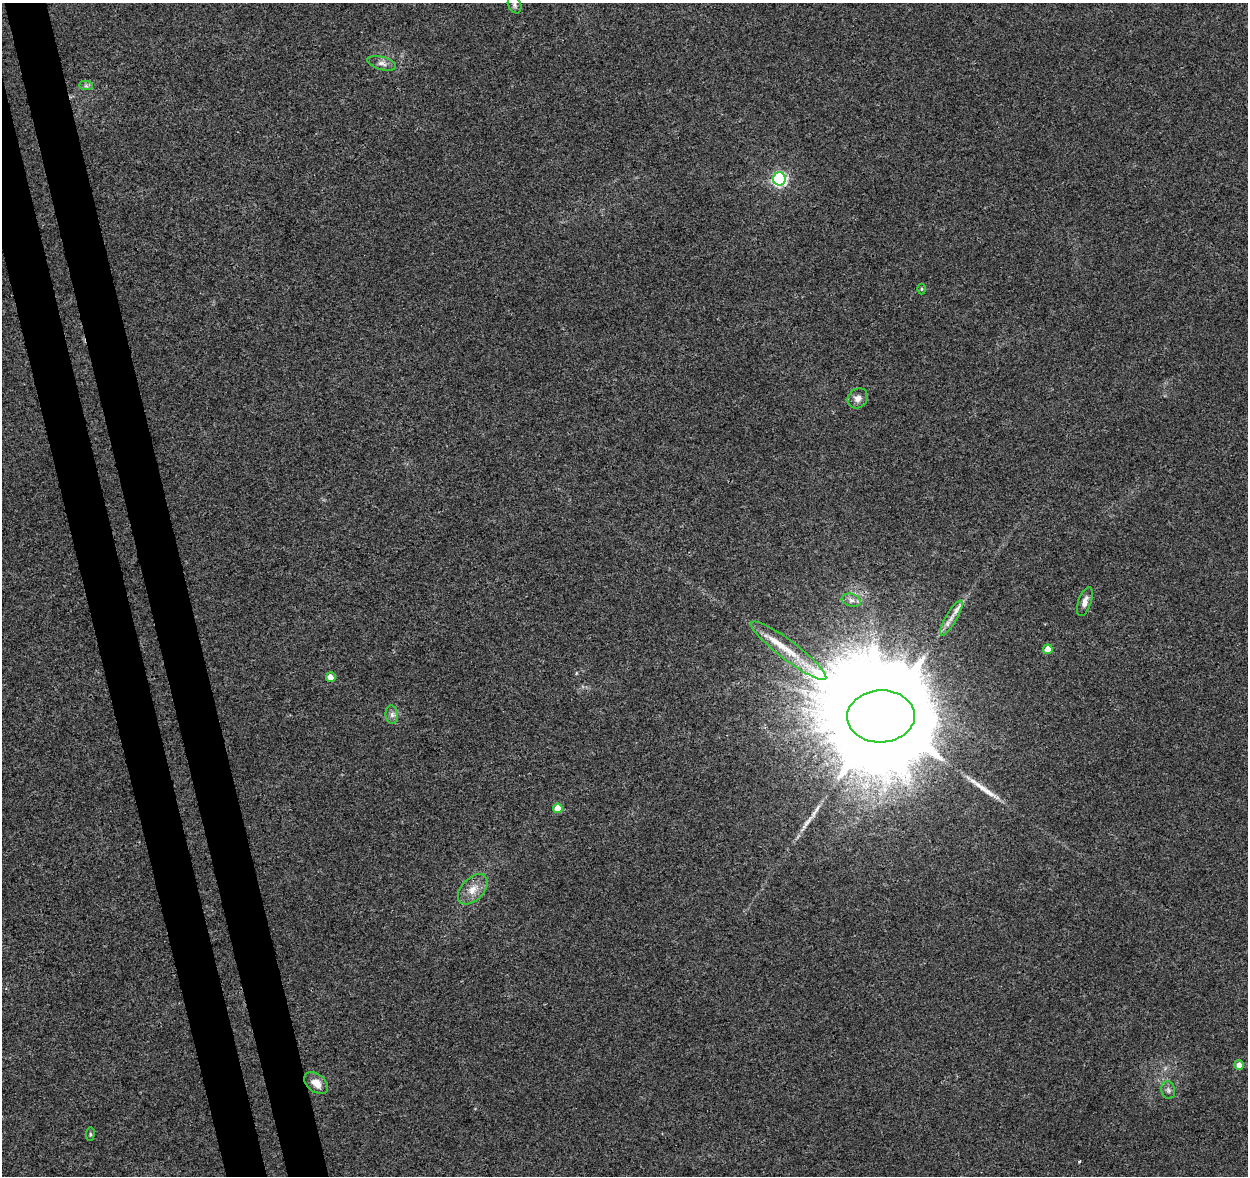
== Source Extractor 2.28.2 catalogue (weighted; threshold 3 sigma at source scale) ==
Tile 11 of 4 x 4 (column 3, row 3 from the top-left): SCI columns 2552-3797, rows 1272-2445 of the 5100 x 4843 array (HDU 1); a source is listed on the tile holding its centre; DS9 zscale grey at full resolution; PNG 1250 x 1178 px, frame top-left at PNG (2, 3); each listed source drawn as its Kron ellipse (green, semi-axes under 4 px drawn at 4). Shown black and unused: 6% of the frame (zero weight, under 3 of 4 exposures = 5% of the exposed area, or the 3 px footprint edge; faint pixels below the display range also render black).
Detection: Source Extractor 2.28.2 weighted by HDU 2 'WHT'; one run over the whole footprint, this tile lists its part. Background 0.0053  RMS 0.0027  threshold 0.012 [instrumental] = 3 sigma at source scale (4.5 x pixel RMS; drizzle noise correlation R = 1.50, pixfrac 1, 0.0396/0.0396 arcsec/px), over >= 5 px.
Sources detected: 24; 1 cosmic-ray / hot-pixel residue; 2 long thin detections or spike segments (spike, bleed or trail) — neither listed nor drawn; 1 inside a brighter listed object's ellipse — not listed separately; the other 20 listed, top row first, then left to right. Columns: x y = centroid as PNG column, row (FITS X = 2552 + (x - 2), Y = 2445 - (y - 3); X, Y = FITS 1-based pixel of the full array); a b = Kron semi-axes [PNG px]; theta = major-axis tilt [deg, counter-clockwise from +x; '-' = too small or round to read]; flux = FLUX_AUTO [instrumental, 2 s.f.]
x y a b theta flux
515 5 9 6 -66 0.73
382 63 15 6 -14 1.4
86 86 7 4 -1 0.6
779 179 6 6 - 58
921 289 5 3 - 0.28
858 398 11 9 45 1.7
851 600 10 6 -18 1
1085 602 15 6 71 1.7
951 618 20 5 60 2.2
1048 649 5 4 - 3.8
789 651 46 9 -37 7.4
331 677 5 4 - 2.6
392 715 9 6 -84 0.99
881 716 34 26 2 16000
558 808 5 5 - 4.6
473 889 18 11 47 3.3
1239 1065 5 4 - 2.1
316 1083 14 9 -40 2.8
1168 1090 9 7 -78 0.8
90 1134 7 3 83 0.33